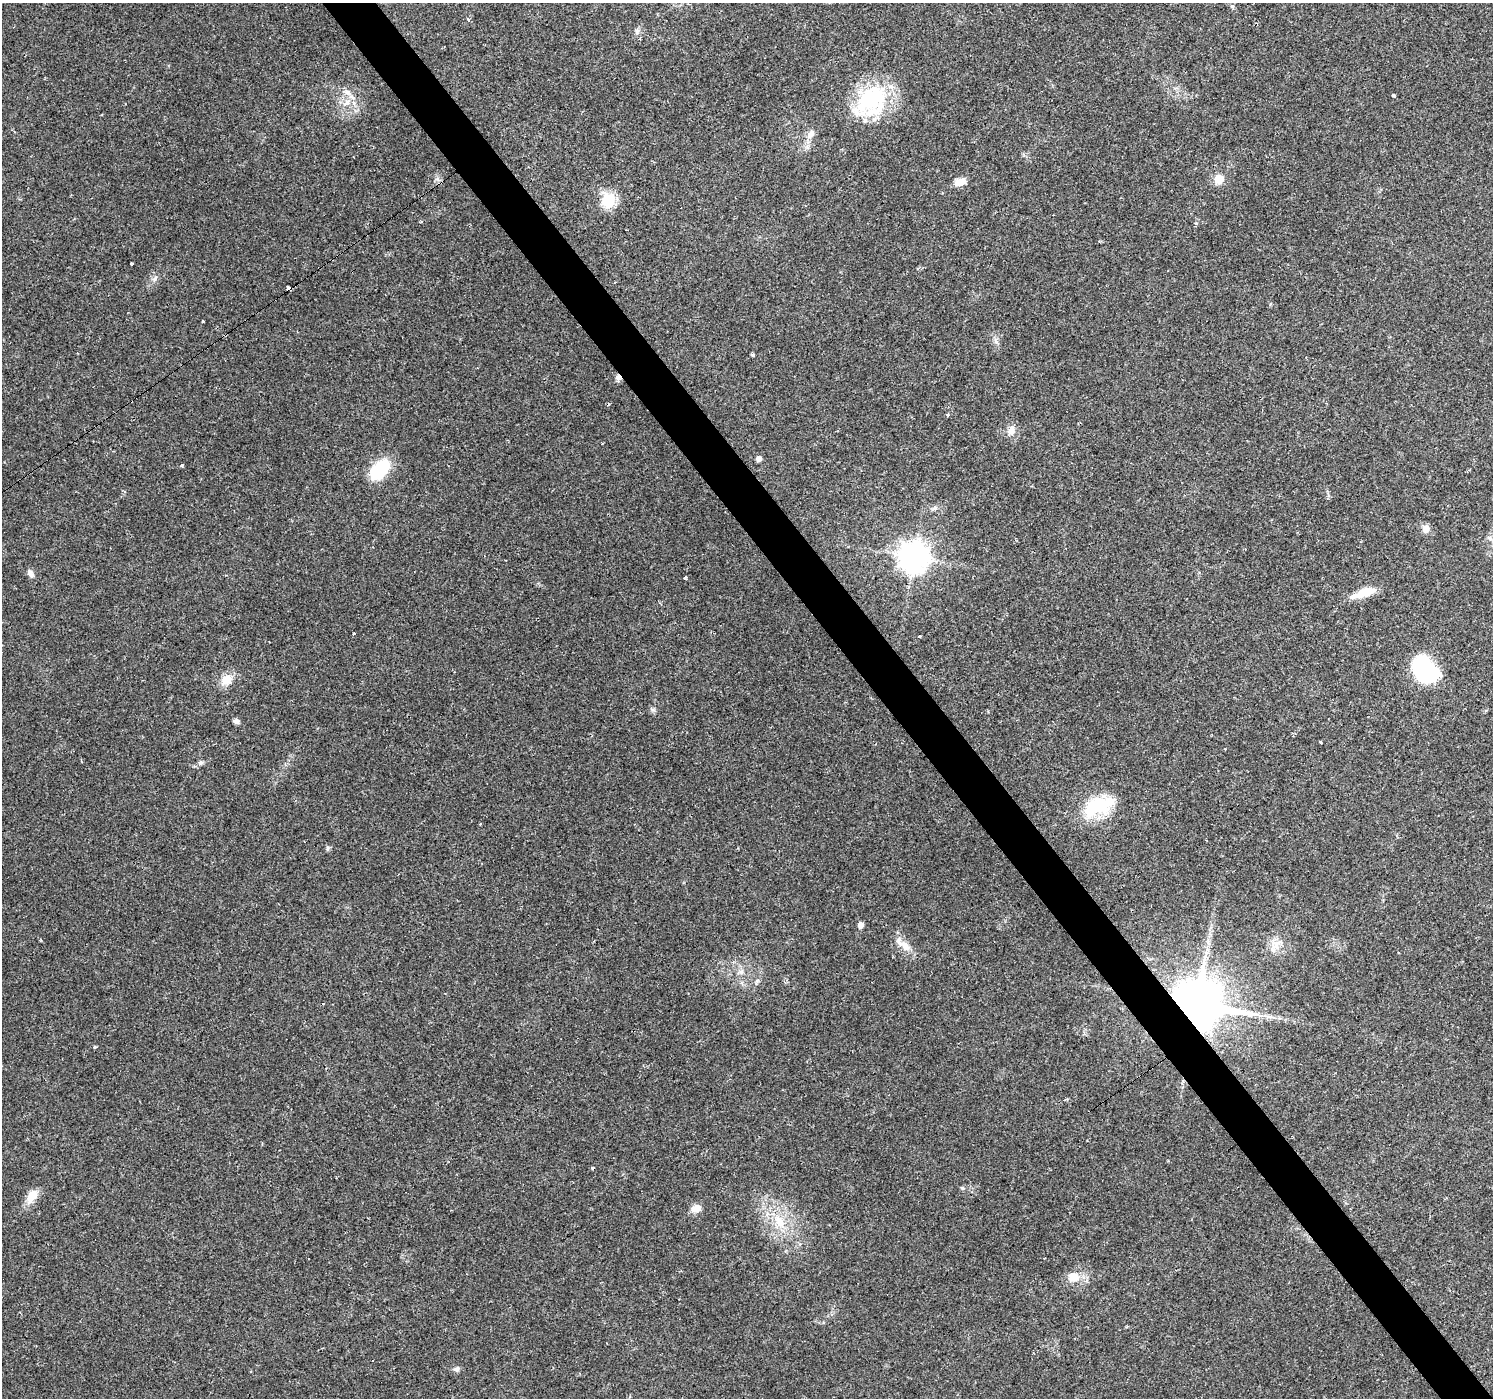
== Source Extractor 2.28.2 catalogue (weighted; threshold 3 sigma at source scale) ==
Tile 6 of 4 x 4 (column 2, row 2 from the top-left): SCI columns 1492-2982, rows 2982-4377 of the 5963 x 5900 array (HDU 1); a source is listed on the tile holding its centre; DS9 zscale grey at full resolution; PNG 1495 x 1400 px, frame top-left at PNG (2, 3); no overlay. Shown black and unused: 4% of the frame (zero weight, under 2 of 3 exposures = <1% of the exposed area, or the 3 px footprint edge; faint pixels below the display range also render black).
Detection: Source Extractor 2.28.2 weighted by HDU 2 'WHT'; one run over the whole footprint, this tile lists its part. Background 0.0515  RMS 0.0052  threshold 0.0236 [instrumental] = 3 sigma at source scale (4.5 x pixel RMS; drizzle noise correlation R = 1.50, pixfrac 1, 0.0396/0.0396 arcsec/px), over >= 5 px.
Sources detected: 56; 1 inside a brighter object's white glare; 2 cosmic-ray / hot-pixel residue — not listed; the other 53 listed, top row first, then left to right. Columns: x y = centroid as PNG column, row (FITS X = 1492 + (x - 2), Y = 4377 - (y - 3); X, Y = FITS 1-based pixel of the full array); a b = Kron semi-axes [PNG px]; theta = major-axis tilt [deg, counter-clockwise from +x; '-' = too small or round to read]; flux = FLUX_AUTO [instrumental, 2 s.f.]
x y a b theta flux
1232 6 6 5 - 0.83
468 20 3 3 - 2.6
637 31 8 6 74 1.6
347 92 8 6 -23 2.1
1393 95 3 3 - 31
871 101 48 32 46 46
347 102 9 8 - 3.8
810 134 13 8 56 3.4
437 179 7 5 -34 1.4
1219 179 10 9 - 6.4
960 182 11 7 11 5.7
608 201 19 16 74 13
1196 224 5 4 - 0.76
131 264 3 2 - 0.65
155 278 10 4 52 1.5
289 289 4 3 - 5.5
203 322 3 3 - 1.1
753 355 4 4 - 0.79
618 377 8 7 - 1.9
947 414 3 3 - 2.2
1011 430 12 9 67 3.7
759 459 5 5 - 3.1
181 466 3 3 - 1.1
380 469 19 11 49 31
935 508 8 6 18 1.5
1426 529 10 10 - 2.7
914 557 9 9 - 750
30 574 10 7 -58 2.1
685 578 4 3 - 2.6
1364 593 29 9 19 10
354 633 3 2 - 1
919 636 4 3 - 1.4
1425 669 29 22 -44 44
226 680 11 10 - 7.8
236 721 7 6 - 1.7
1320 742 4 3 - 2
200 763 7 6 - 1.4
1096 807 34 20 20 30
480 824 3 3 - 0.73
327 848 8 4 81 0.82
860 925 6 5 - 2.9
904 945 21 10 -38 6.4
1276 946 14 9 90 5.1
741 972 6 6 - 1.3
757 981 6 5 - 1
1197 1004 13 12 - 3400
94 1047 4 4 - 0.61
962 1188 5 5 - 0.75
32 1196 18 11 59 6.9
695 1208 13 9 18 4.4
780 1222 22 12 -56 12
1073 1277 17 13 -6 7.2
456 1369 8 7 - 1.5
Overlapping masked pixels (flux is a lower limit): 3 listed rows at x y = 289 289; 618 377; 1197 1004
Unlisted compact peaks at least as high as the median listed source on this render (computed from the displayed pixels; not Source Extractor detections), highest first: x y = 996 342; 653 710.